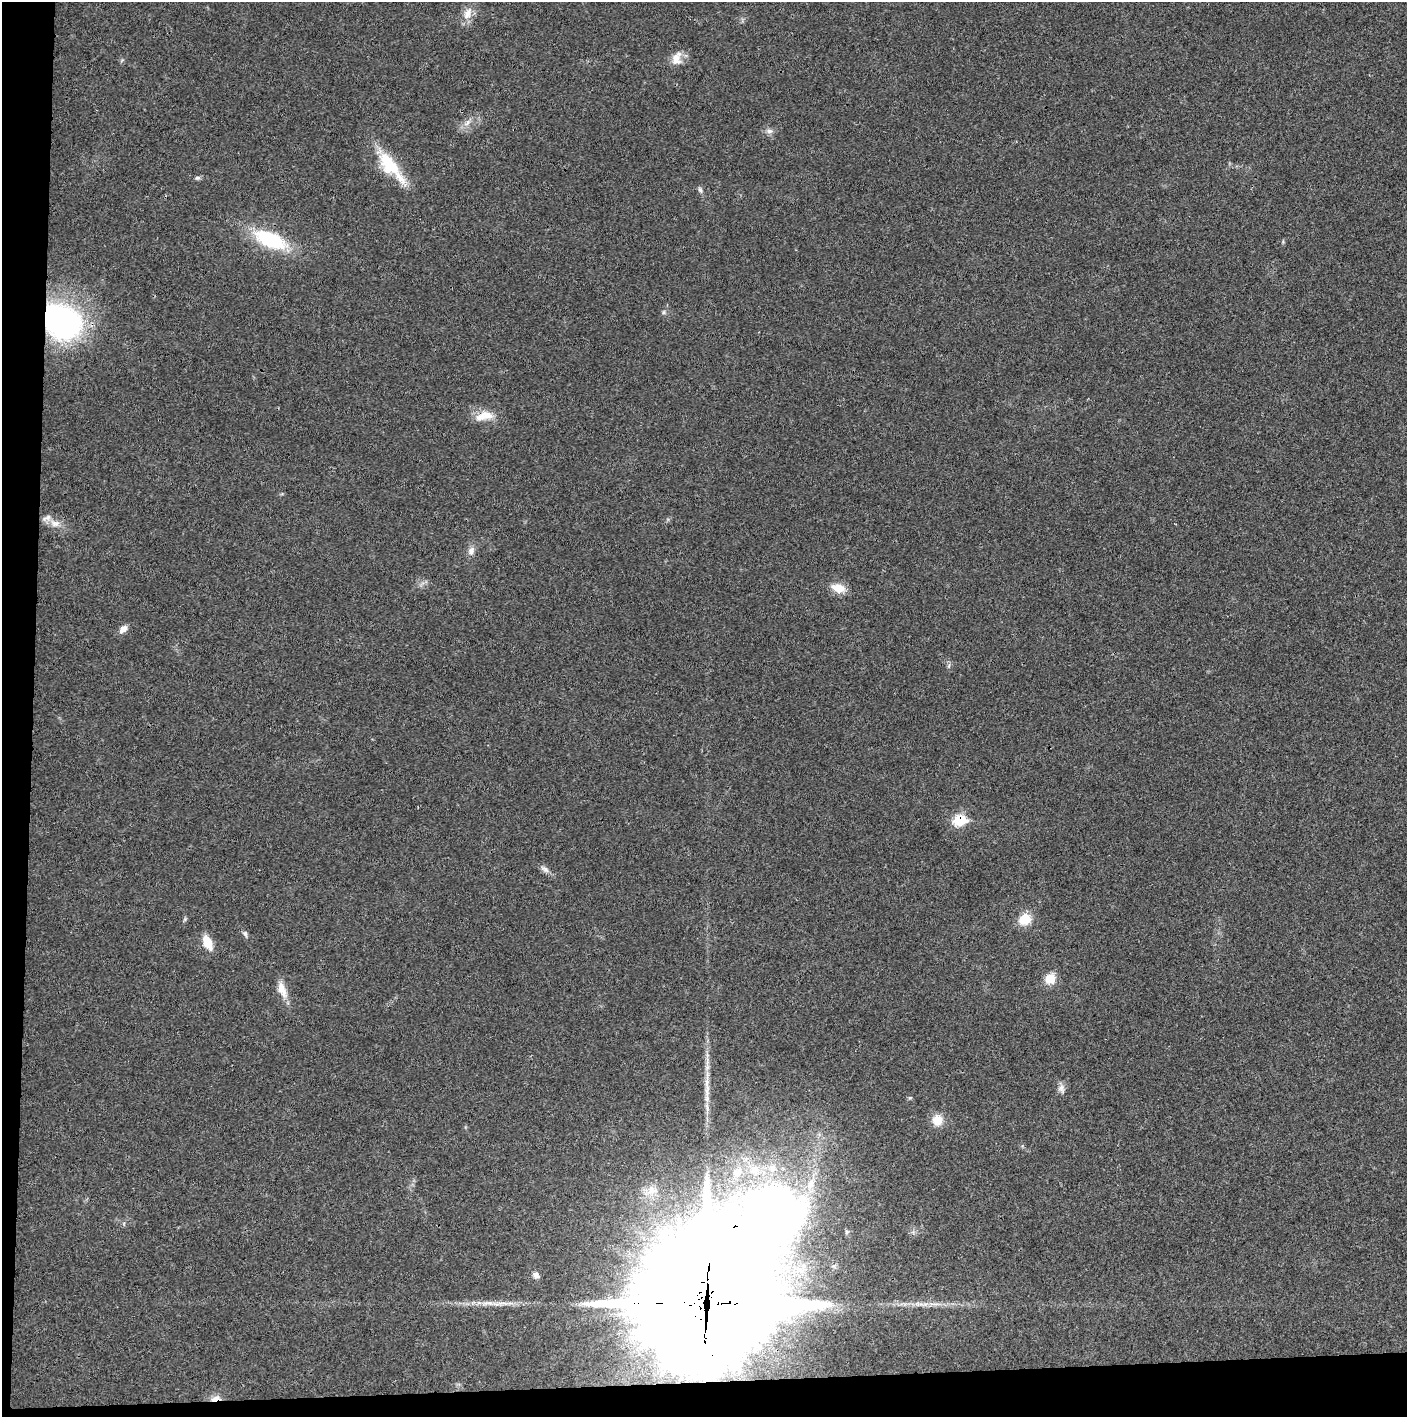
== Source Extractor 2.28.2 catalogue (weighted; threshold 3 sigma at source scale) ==
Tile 7 of 3 x 3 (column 1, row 3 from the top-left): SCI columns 5-1409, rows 2-1416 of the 4225 x 4245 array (HDU 1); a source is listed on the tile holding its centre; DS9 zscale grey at full resolution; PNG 1409 x 1419 px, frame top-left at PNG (2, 2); no overlay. Shown black and unused: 5% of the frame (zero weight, under 3 of 4 exposures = <1% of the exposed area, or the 3 px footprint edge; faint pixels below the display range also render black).
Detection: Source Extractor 2.28.2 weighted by HDU 2 'WHT'; one run over the whole footprint, this tile lists its part. Background 0.0197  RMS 0.0041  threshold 0.0186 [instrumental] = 3 sigma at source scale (4.5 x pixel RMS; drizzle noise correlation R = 1.50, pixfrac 1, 0.05/0.05 arcsec/px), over >= 5 px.
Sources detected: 41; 3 inside a brighter listed object's ellipse — not listed separately; the other 38 listed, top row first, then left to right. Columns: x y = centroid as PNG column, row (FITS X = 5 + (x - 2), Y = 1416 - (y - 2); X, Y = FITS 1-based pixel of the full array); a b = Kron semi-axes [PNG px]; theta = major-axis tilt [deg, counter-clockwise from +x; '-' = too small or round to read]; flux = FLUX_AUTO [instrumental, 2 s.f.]
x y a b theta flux
468 14 18 10 64 4.5
676 58 20 12 71 4.5
467 123 10 4 60 1.5
769 131 9 6 -1 1.5
389 164 38 20 -51 17
197 178 7 5 11 0.87
700 190 9 5 -65 0.96
270 240 35 16 -23 31
663 312 6 4 89 0.65
61 321 43 32 -31 98
482 416 25 11 30 6
55 523 13 9 4 3.3
471 551 12 8 67 2.3
838 588 16 10 -16 6.1
123 629 11 7 42 2.6
960 820 8 7 - 20
545 869 14 6 -36 1.9
185 919 6 4 72 0.6
1025 919 13 11 27 8.1
245 934 9 6 -63 1
207 942 16 8 -66 7.1
1050 979 11 10 - 6.5
282 990 24 10 -68 5
707 1084 30 6 -86 5.9
1061 1088 11 9 -68 2.1
910 1098 6 4 -17 0.51
937 1120 13 12 - 5.7
772 1168 13 10 90 4.4
755 1170 16 13 -78 7.2
737 1172 14 11 62 4.6
811 1184 21 11 66 8.3
652 1190 18 13 14 5.9
736 1229 18 15 8 120
536 1275 8 7 - 1.9
479 1303 7 4 -18 1.1
707 1303 65 49 52 11000
936 1304 12 3 0 1.4
215 1398 14 6 22 3
Overlapping masked pixels (flux is a lower limit): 5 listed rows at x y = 61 321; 960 820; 736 1229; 707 1303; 215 1398